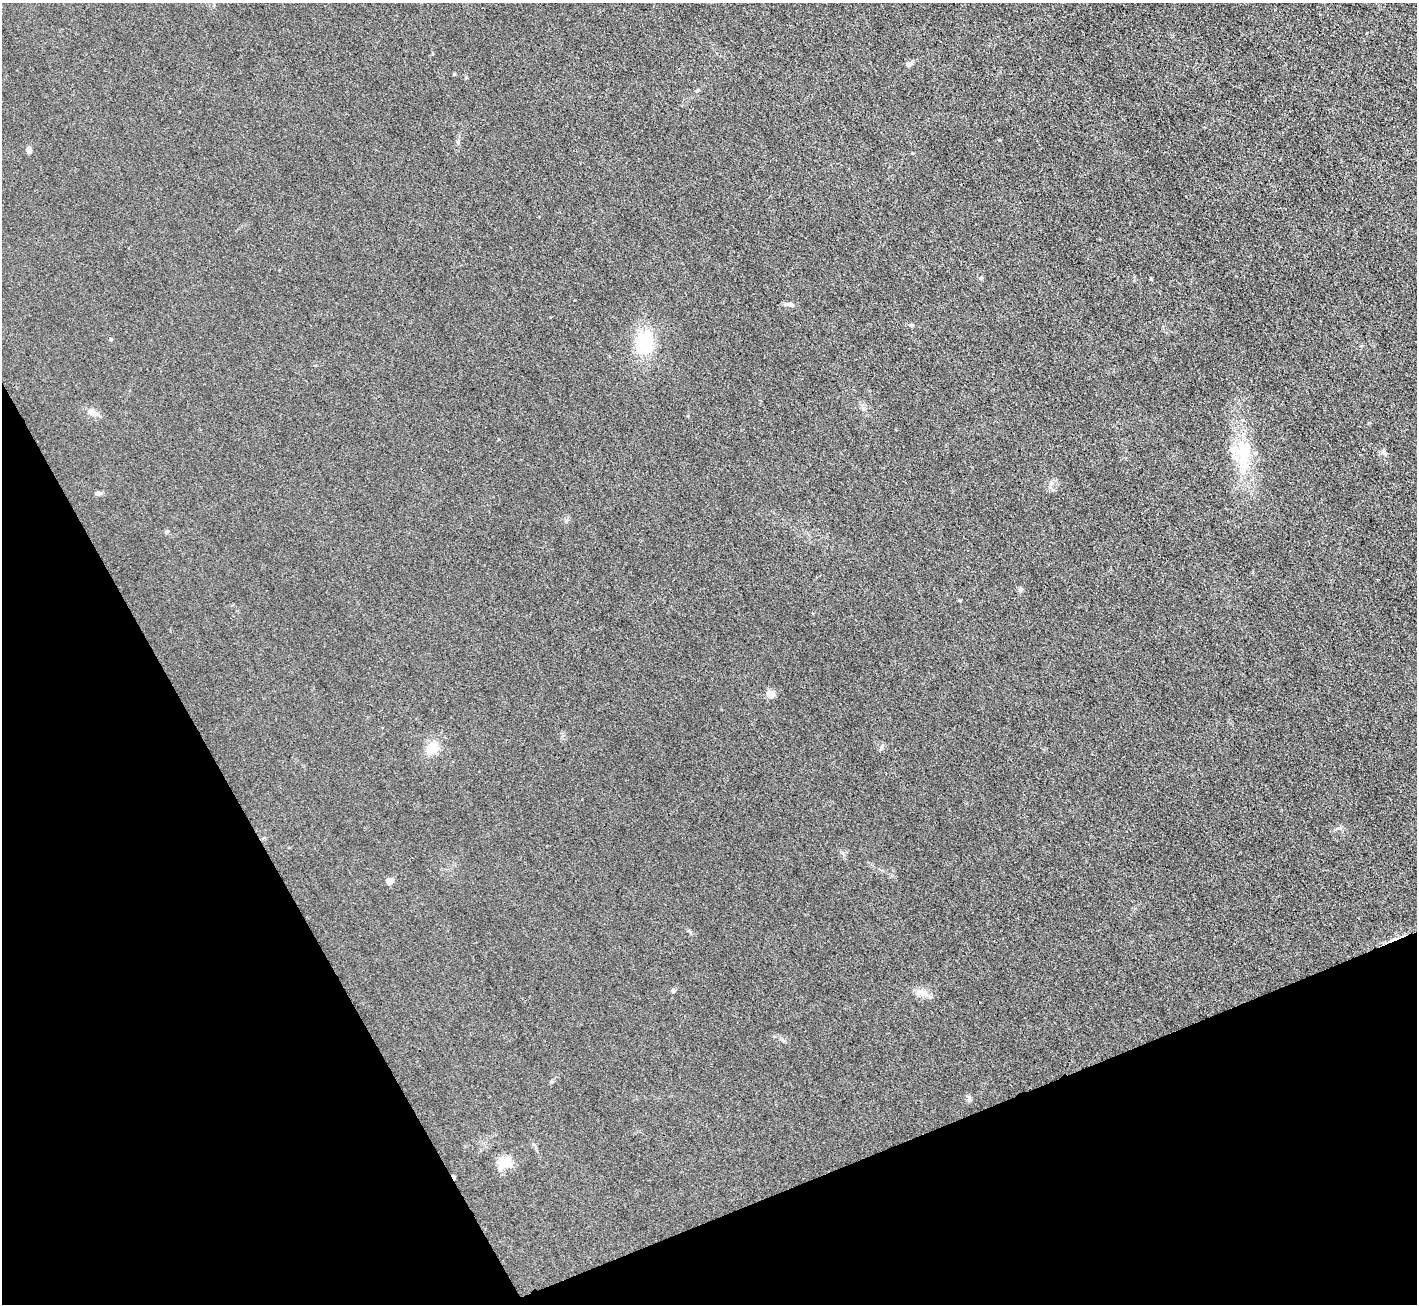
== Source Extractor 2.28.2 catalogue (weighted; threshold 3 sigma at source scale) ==
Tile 14 of 4 x 4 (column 2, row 4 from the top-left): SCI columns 1416-2830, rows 289-1590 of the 5662 x 5651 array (HDU 1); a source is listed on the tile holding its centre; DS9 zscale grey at full resolution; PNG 1419 x 1306 px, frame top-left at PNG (2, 3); no overlay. Shown black and unused: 22% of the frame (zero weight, under 3 of 4 exposures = <1% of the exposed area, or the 3 px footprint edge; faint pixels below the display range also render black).
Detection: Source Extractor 2.28.2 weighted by HDU 2 'WHT'; one run over the whole footprint, this tile lists its part. Background 0.0197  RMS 0.005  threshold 0.0225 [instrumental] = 3 sigma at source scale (4.5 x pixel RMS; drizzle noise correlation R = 1.50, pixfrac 1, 0.05/0.05 arcsec/px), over >= 5 px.
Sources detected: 24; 2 cosmic-ray / hot-pixel residue — not listed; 1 inside a brighter listed object's ellipse — not listed separately; the other 21 listed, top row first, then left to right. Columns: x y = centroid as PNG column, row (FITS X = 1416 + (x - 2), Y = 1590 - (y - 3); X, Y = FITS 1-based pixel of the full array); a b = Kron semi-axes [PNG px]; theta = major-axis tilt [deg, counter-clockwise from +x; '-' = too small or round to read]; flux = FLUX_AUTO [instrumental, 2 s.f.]
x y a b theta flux
909 64 11 6 32 1.5
29 149 7 6 - 1.8
981 278 5 4 - 0.69
1151 279 6 3 -72 0.45
790 304 14 5 -11 1.5
911 325 6 5 - 0.67
111 339 5 4 - 0.56
644 343 25 18 -90 23
93 413 13 6 -23 2.2
1384 452 7 5 -70 1
1244 454 52 15 -84 24
98 493 9 5 5 1.2
166 532 5 5 - 0.68
1020 589 7 4 1 0.85
770 694 5 5 - 12
432 748 14 11 56 7.9
389 881 5 5 - 4
673 991 6 5 - 1.1
921 992 16 8 -1 3.7
969 1099 8 6 -82 1.2
505 1163 25 12 40 7.1
Unlisted compact peaks at least as high as the median listed source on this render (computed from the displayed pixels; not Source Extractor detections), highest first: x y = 454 74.